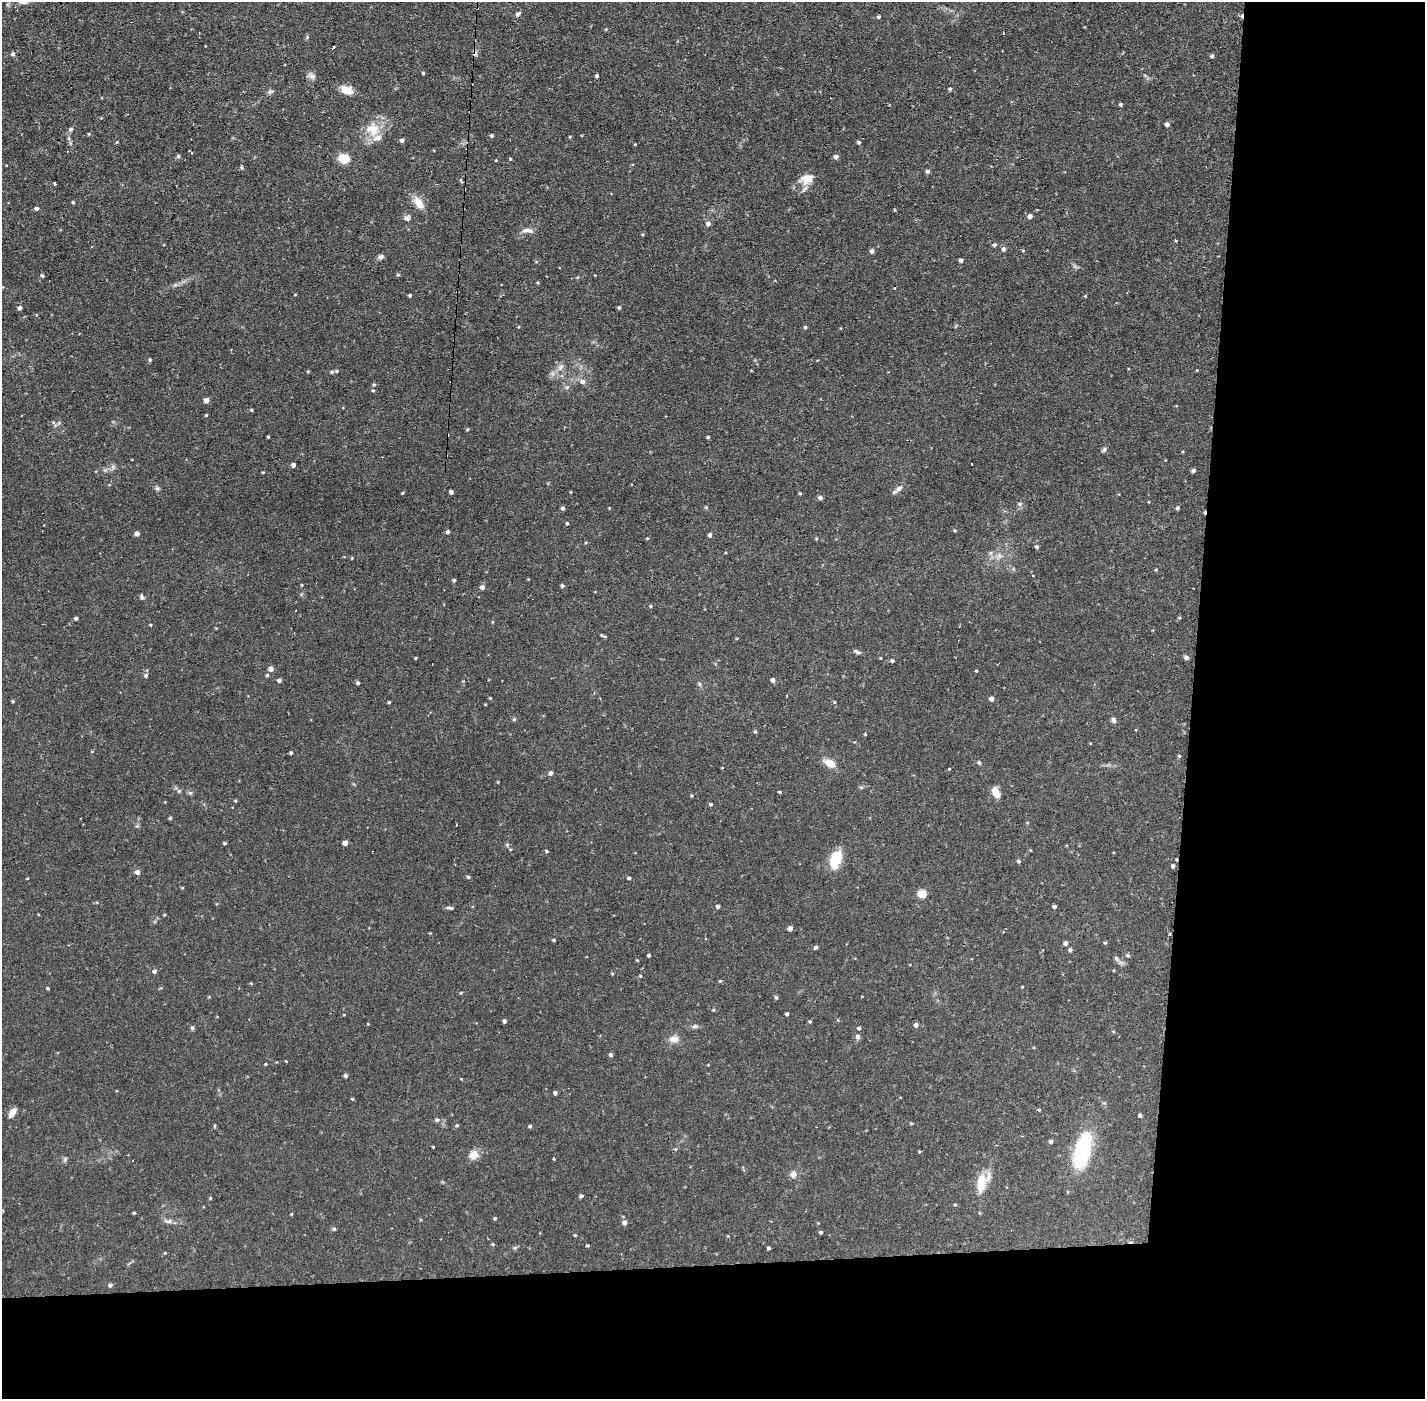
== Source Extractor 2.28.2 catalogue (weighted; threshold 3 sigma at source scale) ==
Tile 9 of 3 x 3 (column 3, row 3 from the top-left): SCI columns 2846-4268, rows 53-1449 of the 4268 x 4297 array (HDU 1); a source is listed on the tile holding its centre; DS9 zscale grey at full resolution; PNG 1427 x 1401 px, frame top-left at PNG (2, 2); no overlay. Shown black and unused: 24% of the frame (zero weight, under 2 of 3 exposures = <1% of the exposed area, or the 3 px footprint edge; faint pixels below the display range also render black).
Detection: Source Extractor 2.28.2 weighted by HDU 2 'WHT'; one run over the whole footprint, this tile lists its part. Background 0.0735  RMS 0.0063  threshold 0.0284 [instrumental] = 3 sigma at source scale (4.5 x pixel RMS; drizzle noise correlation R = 1.50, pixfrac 1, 0.05/0.05 arcsec/px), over >= 5 px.
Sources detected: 247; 12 cosmic-ray / hot-pixel residue — not listed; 3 inside a brighter listed object's ellipse — not listed separately; the other 232 listed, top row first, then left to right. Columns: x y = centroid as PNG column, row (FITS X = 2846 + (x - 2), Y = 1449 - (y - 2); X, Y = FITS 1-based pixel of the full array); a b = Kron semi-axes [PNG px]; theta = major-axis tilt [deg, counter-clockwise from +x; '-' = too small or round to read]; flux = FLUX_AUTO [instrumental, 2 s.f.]
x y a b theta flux
518 14 5 4 - 2.2
878 17 4 4 - 1.1
1085 27 4 3 - 0.4
307 37 5 4 - 0.8
333 47 3 2 - 1.1
13 54 5 4 - 1.3
1212 56 4 4 - 1.3
423 73 3 3 - 0.75
312 76 12 7 -26 2.4
597 76 3 3 - 1.2
950 89 4 4 - 0.91
347 90 15 9 -24 6.8
270 92 6 4 -72 1.2
1120 104 4 4 - 1.1
1167 124 4 4 - 2.2
71 129 5 4 - 1.2
374 130 21 14 83 12
89 134 4 4 - 0.55
491 136 4 4 - 0.93
570 137 4 3 - 0.55
402 140 4 4 - 2
117 142 4 3 - 0.68
859 142 5 4 - 1.2
635 144 4 3 - 0.49
191 152 4 3 - 0.79
178 156 5 4 - 1.2
836 157 4 4 - 2.7
344 158 9 7 -8 16
510 159 3 3 - 1.3
496 161 3 3 - 1.2
242 167 5 4 - 0.78
928 171 5 4 - 1.5
806 179 19 13 18 8.5
461 181 8 3 -67 0.7
54 184 3 2 - 0.81
73 202 3 3 - 0.85
418 203 16 9 -54 7.2
37 208 4 3 - 1.7
1030 216 5 5 - 2.6
407 218 8 7 - 2
708 223 6 5 - 2.2
527 230 15 6 -5 3.1
1175 241 3 3 - 0.61
994 245 5 4 - 1.2
1004 249 5 5 - 1.8
872 251 5 5 - 1.8
1023 251 5 3 - 0.52
381 257 7 6 - 1.9
961 260 4 4 - 1.8
1074 266 7 4 71 1
398 275 4 4 - 0.87
42 276 4 3 - 0.81
538 283 3 3 - 0.69
410 295 3 3 - 0.89
1085 296 4 4 - 0.55
19 308 4 4 - 1.9
619 308 5 4 - 0.99
805 327 4 4 - 0.95
150 360 5 4 - 0.8
561 367 11 6 53 2.9
1197 369 3 3 - 5.5
337 371 4 4 - 0.79
332 372 5 4 - 0.96
582 382 6 5 - 3.1
374 384 4 4 - 0.74
567 387 6 4 18 0.95
373 390 4 4 - 0.74
206 400 4 4 - 4.1
251 410 4 3 - 0.76
206 415 4 3 - 0.55
53 422 6 4 -45 0.91
467 429 5 4 - 0.71
268 437 3 2 - 0.64
708 437 4 3 - 0.83
1104 450 7 5 56 1.2
293 465 4 4 - 2.6
113 467 7 6 - 1.6
1193 470 5 4 - 1.4
263 472 4 3 - 0.47
157 488 6 5 - 1.2
899 488 11 7 42 2.8
451 492 4 4 - 2.1
571 492 4 3 - 0.41
402 493 5 3 - 0.54
820 498 5 4 - 2.1
1149 502 3 3 - 0.46
1020 504 7 5 2 1.4
563 508 4 4 - 1.6
609 508 3 3 - 0.46
1177 508 4 4 - 1.3
567 523 4 3 - 0.78
955 530 4 3 - 0.68
448 532 4 4 - 1.6
137 534 4 4 - 2.6
710 535 4 4 - 2.1
647 538 4 3 - 0.62
816 539 4 3 - 0.53
1037 547 5 4 - 1.3
990 553 6 4 -89 1.2
352 558 4 3 - 0.45
1156 570 5 3 - 0.58
1033 575 3 2 - 0.49
528 579 3 3 - 0.42
454 580 4 4 - 1
302 585 5 3 - 0.49
562 586 4 4 - 1.1
482 587 5 5 - 2.5
142 597 7 5 -65 1.2
651 606 4 3 - 0.6
76 618 4 3 - 1.4
1180 618 5 3 - 0.61
150 625 3 3 - 0.55
603 636 8 3 -26 0.89
857 652 11 4 -25 1.4
1186 657 5 4 - 2.3
415 658 3 3 - 0.61
880 658 4 3 - 0.44
892 661 4 4 - 1.1
271 669 4 4 - 3.8
976 671 4 3 - 0.55
146 675 5 5 - 1.5
267 675 4 4 - 0.81
773 680 4 4 - 2.1
279 681 4 4 - 1.6
358 683 4 4 - 1.1
699 683 7 4 -59 0.99
787 696 3 2 - 0.79
490 698 3 3 - 0.49
991 699 5 4 - 2.6
13 701 3 3 - 0.84
389 702 3 3 - 0.71
834 702 4 3 - 0.52
514 719 5 5 - 0.88
1114 720 8 5 -67 1.8
1136 730 3 3 - 0.55
755 732 5 4 - 0.82
865 734 3 3 - 0.54
291 753 3 3 - 0.95
1179 756 5 4 - 0.7
830 763 12 7 -29 7.2
979 763 5 4 - 1.1
949 769 3 3 - 1.2
551 773 5 4 - 2.1
179 791 6 5 - 0.9
779 792 3 3 - 1.5
996 792 10 6 -64 7.8
190 793 6 5 - 1.1
235 801 4 4 - 0.63
711 804 4 3 - 0.88
170 818 5 4 - 0.68
225 843 4 3 - 0.84
345 843 4 4 - 4.7
507 845 6 5 - 1.2
547 851 4 3 - 0.87
835 861 21 10 71 17
1019 861 5 4 - 1.1
1173 866 4 4 - 1.7
137 872 5 4 - 3.4
468 877 5 4 - 0.94
629 878 4 3 - 1.2
182 888 4 3 - 0.51
922 894 5 5 - 22
718 906 4 4 - 1.9
1054 906 4 3 - 1.4
450 908 9 4 -9 1.3
790 928 5 5 - 2.2
430 933 3 3 - 0.42
1170 934 3 3 - 0.84
554 940 4 3 - 0.88
1066 943 4 4 - 2.3
1105 943 4 4 - 0.73
816 947 5 4 - 1
1070 950 5 4 - 1.3
649 955 3 3 - 1.1
1128 955 6 5 - 1.1
1120 962 13 5 -34 2
154 971 5 4 - 1.8
640 976 4 3 - 0.64
720 981 4 4 - 0.62
251 983 5 3 - 0.54
48 988 4 4 - 0.79
461 993 4 3 - 0.56
776 997 5 4 - 0.9
713 1010 4 4 - 0.65
787 1014 4 3 - 0.91
504 1021 4 3 - 1.6
810 1021 4 4 - 0.75
916 1025 5 5 - 1.8
695 1026 8 5 13 1.4
192 1028 6 5 - 0.98
859 1028 4 4 - 1.2
858 1037 6 5 - 2
674 1039 11 9 5 4.6
611 1055 4 4 - 1.5
266 1064 3 3 - 0.54
346 1076 5 5 - 1
461 1079 3 2 - 0.45
555 1093 4 4 - 1.7
352 1099 4 3 - 0.6
12 1112 10 5 57 4.9
1140 1115 4 4 - 1.3
437 1120 6 5 - 1.5
911 1123 5 3 - 0.55
457 1125 5 4 - 0.81
214 1126 5 3 - 0.57
530 1126 4 3 - 1.1
1051 1142 4 4 - 1.8
433 1147 3 2 - 0.54
675 1149 5 3 - 0.58
1082 1150 44 17 75 44
919 1152 4 4 - 0.53
474 1155 12 11 - 5
554 1158 3 2 - 0.79
65 1159 7 5 47 1.2
793 1174 8 7 - 3.6
981 1182 20 13 83 11
581 1196 5 3 - 1.1
210 1198 4 3 - 0.65
955 1205 4 4 - 0.62
134 1213 3 3 - 0.72
291 1214 3 3 - 0.55
495 1218 4 4 - 0.7
168 1221 13 5 -5 2.5
625 1223 5 5 - 2.8
334 1229 5 5 - 0.96
821 1232 4 3 - 1.1
575 1235 3 3 - 0.67
493 1244 4 4 - 0.71
588 1245 4 3 - 0.76
769 1248 3 3 - 1
165 1253 4 4 - 0.53
110 1285 4 4 - 1.8
Overlapping masked pixels (flux is a lower limit): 1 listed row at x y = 1170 934